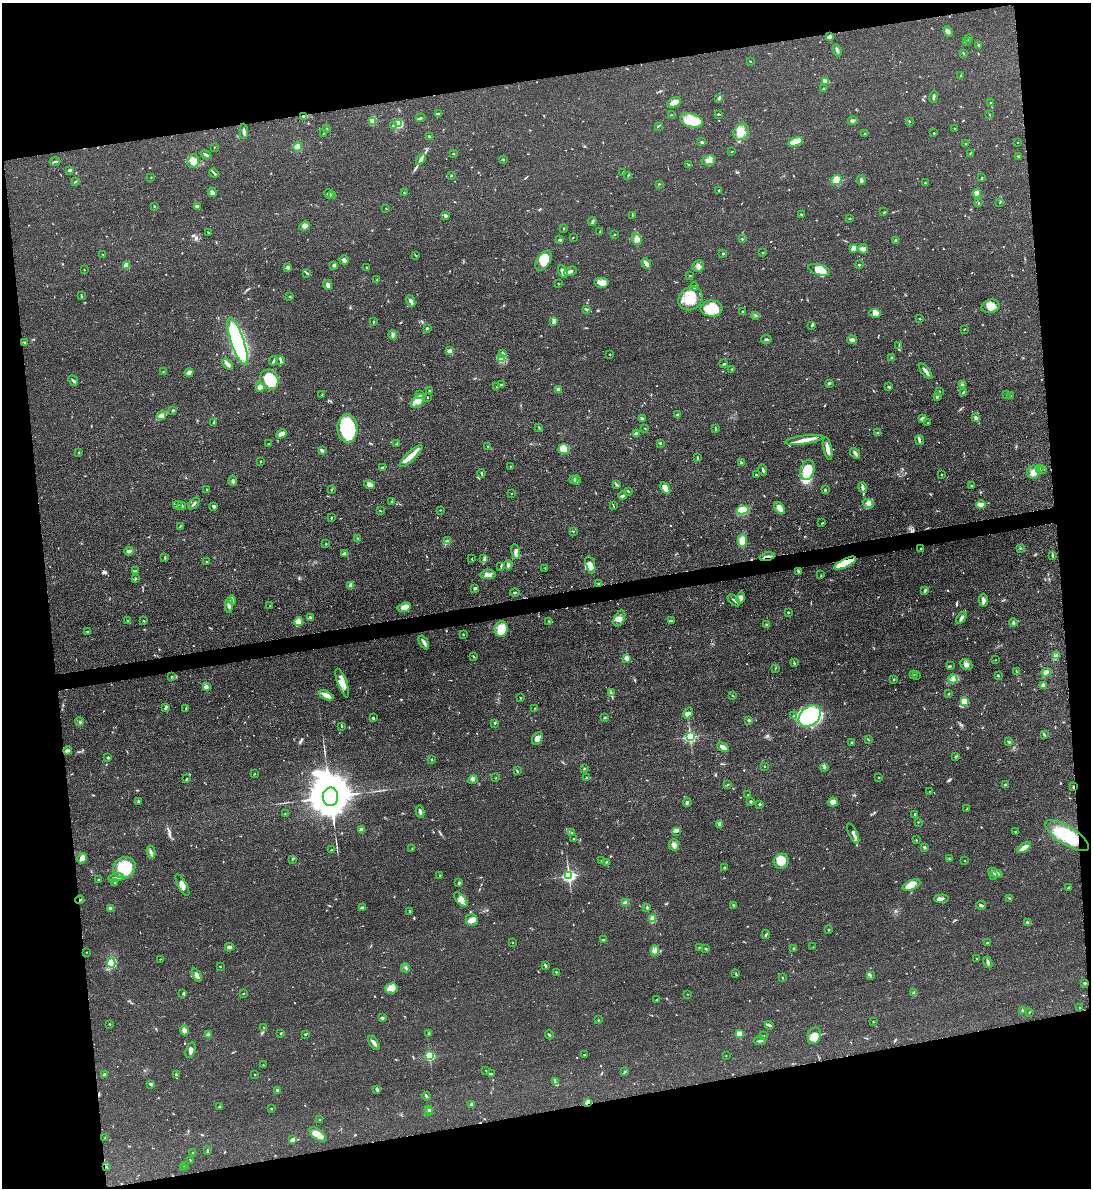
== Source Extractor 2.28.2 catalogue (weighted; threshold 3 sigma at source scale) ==
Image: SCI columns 141-4495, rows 12-4754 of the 4749 x 4766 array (HDU 1 of 3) = the unmasked area's bounding box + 8 px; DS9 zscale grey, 4 x 4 block average (1 PNG px = mean of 4 x 4 image px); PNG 1093 x 1190 px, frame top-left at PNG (2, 3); each listed source drawn as its Kron ellipse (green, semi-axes under 4 px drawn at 4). Shown black and unused: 22% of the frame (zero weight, under 3 of 4 exposures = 2% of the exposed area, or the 3 px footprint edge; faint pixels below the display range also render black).
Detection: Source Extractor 2.28.2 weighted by HDU 2 'WHT'. Background 0.0456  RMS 0.0053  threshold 0.0238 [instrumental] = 3 sigma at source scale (4.5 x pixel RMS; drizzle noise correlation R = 1.50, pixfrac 1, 0.05/0.05 arcsec/px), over >= 5 px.
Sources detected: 755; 5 too faint to see at this stretch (4 x 4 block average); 2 inside a brighter object's white glare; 6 cosmic-ray / hot-pixel residue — neither listed nor drawn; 12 coinciding with a brighter row at this scale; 38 inside a brighter listed object's ellipse — not listed separately; of the other 692, all 500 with FLUX_AUTO >= 1.36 (the completeness limit of this list) listed and drawn (192 fainter detections not listed), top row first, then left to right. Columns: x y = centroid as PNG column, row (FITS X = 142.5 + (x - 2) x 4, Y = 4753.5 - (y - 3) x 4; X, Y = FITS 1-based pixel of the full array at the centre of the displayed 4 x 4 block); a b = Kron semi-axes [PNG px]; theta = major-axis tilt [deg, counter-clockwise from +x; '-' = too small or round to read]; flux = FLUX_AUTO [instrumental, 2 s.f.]
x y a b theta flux
948 32 5 2 - 6.3
829 37 3 3 - 9.9
968 38 3 2 - 1.6
966 42 2 2 - 1.5
978 45 3 2 - 3.2
837 50 6 2 -70 8
963 53 2 2 - 1.7
750 61 2 2 - 1.4
961 75 2 2 - 3.3
825 81 4 3 - 14
824 89 3 2 - 5.2
934 97 6 2 80 8.6
718 99 3 2 - 3.8
674 102 7 4 27 21
990 103 2 2 - 2
439 113 4 2 - 3
719 114 3 2 - 2.2
671 115 2 2 - 2.4
990 115 2 2 - 1.4
303 116 4 2 - 7.4
421 118 5 2 - 4
691 120 12 6 -15 49
372 121 3 2 - 5.4
853 121 5 2 - 5
909 121 3 2 - 2.4
398 124 4 3 - 69
393 126 3 2 - 3.1
658 126 3 2 - 2.5
327 129 3 2 - 1.5
954 129 2 2 - 1.9
244 131 8 2 -86 8.7
741 132 9 7 49 30
323 133 2 2 - 1.6
865 133 2 2 - 1.5
934 133 2 2 - 2.5
429 137 3 2 - 4.4
702 142 3 2 - 4.5
796 142 7 4 18 53
1017 142 2 2 - 1.7
966 144 3 2 - 1.8
214 147 2 2 - 1.7
298 147 4 4 - 36
732 152 2 2 - 1.9
970 153 2 2 - 1.6
453 154 3 2 - 2
206 155 5 2 - 8.9
1018 156 2 2 - 3.5
421 159 6 3 47 9.1
503 159 3 2 - 2.2
709 160 7 4 13 16
193 161 7 5 70 29
55 162 5 2 - 4.7
688 164 2 2 - 2.8
69 170 4 2 - 6.2
623 172 2 2 - 1.7
214 173 5 2 - 4.9
628 175 2 2 - 1.5
451 176 2 2 - 3.2
151 177 2 2 - 2
982 178 3 2 - 2.5
837 180 5 4 - 43
861 180 5 2 - 7.5
75 181 3 2 - 2.4
925 182 2 2 - 1.6
659 184 2 2 - 1.4
719 190 2 2 - 3.4
212 192 5 2 - 12
404 193 2 2 - 2.1
977 193 4 4 - 21
329 194 5 3 - 9.1
333 195 2 2 - 1.6
1000 202 2 2 - 1.7
979 203 2 2 - 2
154 206 2 2 - 1.7
197 206 4 2 - 10
386 208 2 2 - 1.5
884 212 2 2 - 2
801 214 2 2 - 3.7
445 215 3 2 - 9
632 215 2 2 - 1.8
850 218 2 2 - 3.7
592 222 4 3 - 4.7
305 226 5 4 - 13
564 228 3 2 - 1.8
600 231 3 2 - 1.9
209 232 3 2 - 1.8
614 234 2 2 - 2.9
573 237 2 2 - 1.6
560 239 4 3 - 5.5
637 239 6 5 - 16
742 239 3 2 - 1.8
896 240 3 2 - 6.9
853 248 4 3 - 18
863 249 5 5 - 9.5
722 253 2 2 - 2
762 253 2 2 - 1.6
103 254 2 2 - 1.4
416 255 2 2 - 1.9
344 260 5 3 - 9.7
544 261 11 6 57 65
646 263 6 2 -51 22
126 265 2 2 - 99
334 265 2 2 - 33
859 265 2 2 - 10
698 266 6 5 - 14
288 267 2 2 - 35
366 268 3 2 - 1.9
84 270 2 2 - 2
819 270 11 5 -17 55
563 271 6 3 -68 12
571 271 7 2 24 8.9
307 273 2 2 - 2.7
690 275 2 2 - 2.1
377 280 2 2 - 2.8
602 283 7 5 0 22
558 284 2 2 - 2.1
328 285 5 4 - 12
694 287 4 2 - 4.6
81 295 3 2 - 2.6
290 297 3 2 - 2.8
690 298 13 11 39 65
411 301 6 2 -64 13
991 306 9 6 13 26
711 308 11 8 3 80
586 309 2 2 - 2
742 311 2 2 - 2.1
875 313 6 4 -11 13
755 315 3 2 - 3.6
920 319 3 2 - 2.4
553 321 4 3 - 6.5
374 322 3 2 - 2.6
812 325 3 2 - 3.3
427 329 2 2 - 2.3
964 329 3 2 - 1.6
393 335 4 2 - 8.1
766 339 5 2 - 5.1
852 340 5 3 - 9
238 342 25 6 -71 380
25 343 3 2 - 3.5
899 345 3 2 - 2
449 351 2 2 - 41
503 353 2 2 - 2.7
610 355 2 2 - 1.4
502 358 3 3 - 5.9
892 358 3 3 - 4.6
273 361 5 2 - 4.7
280 361 5 3 - 6.7
227 364 6 2 -51 27
724 364 3 2 - 3.9
732 369 2 2 - 1.6
163 371 2 2 - 1.8
925 371 9 3 -51 12
189 373 5 3 - 16
269 380 10 8 -57 100
73 381 5 2 - 4.3
829 383 4 2 - 5.1
501 385 2 2 - 5.3
962 385 2 2 - 2
260 387 5 4 - 20
497 387 4 2 - 3.1
889 387 3 2 - 3.2
558 389 3 2 - 3.1
429 391 3 2 - 2.3
939 392 2 2 - 2
963 392 4 2 - 3.5
420 394 3 2 - 2.9
322 395 2 2 - 2.4
1007 395 2 2 - 3.5
937 396 2 2 - 8.2
1010 396 3 2 - 1.7
428 397 2 2 - 1.4
418 401 8 5 47 21
173 410 3 2 - 3.5
677 414 4 2 - 3.1
161 416 4 2 - 7
923 418 3 3 - 16
976 418 3 3 - 9.2
642 419 3 2 - 2.4
928 422 2 2 - 3.2
213 423 3 3 - 3.9
539 427 2 2 - 1.7
347 428 14 10 -89 270
645 428 3 2 - 1.7
715 429 2 2 - 1.6
877 432 2 2 - 1.6
636 433 2 2 - 25
281 434 5 3 - 23
804 440 19 4 8 30
920 440 5 2 - 5.3
268 443 2 2 - 1.5
397 443 2 2 - 1.4
660 443 3 2 - 3
487 446 2 2 - 1.8
828 448 11 3 -78 20
564 449 5 5 - 47
322 450 3 2 - 6.2
79 452 2 2 - 8
855 453 6 2 -50 8.3
411 456 15 4 44 32
697 458 3 2 - 2.8
260 462 2 2 - 1.7
741 462 3 2 - 2.8
510 466 2 2 - 2
382 468 3 2 - 4.3
1039 468 2 2 - 2.4
1043 469 2 2 - 1.5
763 470 6 2 -72 5.2
807 470 10 6 75 77
1033 472 6 6 - 18
481 473 4 2 - 4.4
941 474 2 2 - 2
756 475 2 2 - 5.5
574 480 3 3 - 4
577 480 4 3 - 5.4
233 481 5 3 - 6.1
370 484 5 4 - 17
616 484 4 2 - 5.3
971 485 2 2 - 1.7
665 488 6 3 -60 31
862 488 5 3 - 6.7
207 489 2 2 - 1.4
332 490 2 2 - 1.7
825 490 2 2 - 3.3
628 491 3 2 - 2.8
511 493 2 2 - 1.8
623 496 4 3 - 5
391 501 2 2 - 1.9
868 503 6 4 -17 11
194 504 7 2 49 6.4
177 505 4 2 - 2.5
613 505 4 2 - 2.1
981 505 4 3 - 35
182 506 4 2 - 3.8
214 506 3 3 - 5.1
780 508 7 3 -53 31
440 510 2 2 - 1.6
743 510 6 4 13 79
380 511 2 2 - 1.6
331 518 3 2 - 2
822 523 2 2 - 2.4
180 526 2 2 - 1.5
573 531 2 2 - 1.4
358 539 2 2 - 1.6
742 540 7 4 86 30
447 541 3 2 - 4.5
326 544 2 2 - 1.9
1021 548 2 2 - 1.7
920 549 3 2 - 2.4
129 551 4 3 - 9.2
516 551 7 3 -78 11
344 553 2 2 - 2.2
1053 555 3 2 - 2.6
767 557 7 2 11 8.3
165 558 3 2 - 4.2
472 558 2 2 - 1.6
484 558 4 2 - 4.7
206 562 2 2 - 1.8
845 563 11 3 26 180
508 565 4 3 - 9.6
590 565 9 4 -74 26
501 566 3 2 - 2
545 568 2 2 - 1.4
135 571 3 2 - 2.7
798 571 3 2 - 3.9
488 575 8 3 3 20
821 575 3 2 - 2.1
135 579 2 2 - 4.8
598 584 2 2 - 3.1
351 585 2 2 - 20
475 588 3 2 - 5.9
925 590 4 2 - 4.5
515 592 5 2 - 3.2
741 598 6 4 78 16
232 600 5 3 - 7.9
734 600 7 2 -44 5.4
983 600 7 3 -88 9.4
229 605 7 3 88 15
270 606 2 2 - 1.9
404 607 6 4 17 23
788 612 2 2 - 6
310 617 3 3 - 3.8
619 618 8 5 62 17
961 618 7 3 56 7.3
128 621 3 2 - 2.6
144 621 3 2 - 1.6
549 621 2 2 - 2.1
672 621 3 3 - 6.4
298 622 4 4 - 28
1013 623 4 3 - 5
767 625 3 3 - 3.7
501 629 8 6 87 60
87 631 2 2 - 2.4
463 634 2 2 - 2.1
424 643 7 2 -61 14
1056 656 4 3 - 11
474 657 2 2 - 3.1
627 658 2 2 - 61
996 660 2 2 - 1.5
794 663 2 2 - 1.6
966 664 6 5 - 13
950 666 3 2 - 1.9
775 668 2 2 - 1.4
1016 671 2 2 - 1.4
1046 672 5 4 - 13
913 674 3 2 - 2.3
916 675 2 2 - 2.7
171 676 2 2 - 1.7
998 676 2 2 - 3.3
953 679 4 3 - 8
894 680 2 2 - 3.1
342 683 15 4 -69 31
1043 685 3 2 - 12
206 687 2 2 - 58
611 693 2 2 - 2.3
948 694 3 2 - 2.5
326 695 7 3 -27 29
733 696 2 2 - 1.7
520 698 3 2 - 1.9
964 702 3 3 - 51
165 707 3 2 - 4.1
186 708 2 2 - 3.5
534 708 2 2 - 1.4
688 713 6 3 52 15
794 716 2 2 - 1.9
810 716 12 9 42 330
605 717 3 2 - 3.2
373 718 3 2 - 4.5
749 720 2 2 - 6.5
79 722 5 2 - 3.2
495 723 2 2 - 7.2
341 726 2 2 - 1.8
1044 734 3 2 - 3.1
690 737 2 2 - 610
537 738 6 5 - 16
868 739 3 2 - 1.8
1009 742 3 2 - 3.8
851 743 2 2 - 1.6
723 747 6 4 -27 13
68 751 4 3 - 5.1
955 757 2 2 - 1.6
108 758 3 2 - 5.2
431 759 3 2 - 2.2
764 766 2 2 - 1.8
824 767 4 2 - 6.1
584 768 3 2 - 2.2
517 771 3 2 - 4.2
255 774 2 2 - 1.6
879 777 2 2 - 1.6
496 778 2 2 - 1.6
586 778 3 2 - 3
186 779 3 2 - 2.7
473 779 5 3 - 5.9
727 785 3 2 - 1.7
1005 785 3 2 - 3.8
1074 786 2 2 - 3.9
929 791 2 2 - 2.1
748 795 2 2 - 7.1
330 797 9 7 88 14000
138 801 3 2 - 3.4
751 801 2 2 - 16
687 802 4 3 - 4.9
833 802 5 4 - 14
760 804 2 2 - 13
967 808 3 2 - 2.2
420 812 6 2 -79 7.6
285 814 2 2 - 1.6
915 814 3 2 - 2.8
918 822 2 2 - 1.5
719 825 3 2 - 2.8
361 830 2 2 - 55
676 831 4 2 - 4.1
1015 831 2 2 - 1.9
572 833 2 2 - 1.7
853 834 11 2 -65 12
1067 836 25 9 -32 140
573 839 2 2 - 1.4
916 840 2 2 - 1.9
674 845 6 5 - 13
924 847 3 3 - 4.7
1024 848 7 3 32 26
412 849 2 2 - 1.4
332 850 2 2 - 1.5
151 852 6 2 -78 6.9
82 858 5 3 - 21
292 859 2 2 - 1.6
949 859 3 2 - 2.3
601 860 3 2 - 1.9
781 861 8 7 - 42
964 861 2 2 - 1.8
606 862 2 2 - 3
124 868 11 10 - 160
725 868 3 2 - 3.5
995 873 8 3 -23 16
440 875 2 2 - 1.6
569 876 2 2 - 840
994 876 2 2 - 2.1
116 878 7 2 9 11
99 879 3 2 - 1.7
114 882 2 2 - 2.3
459 883 3 2 - 4.9
182 885 12 3 -62 19
911 885 9 5 24 39
1068 887 3 2 - 2.1
1009 898 3 2 - 2.1
461 899 9 4 -48 18
941 899 7 3 3 6.8
80 900 4 2 - 5.5
626 903 3 3 - 13
733 905 3 2 - 2.7
981 905 4 2 - 5.9
647 907 2 2 - 2.3
110 908 2 2 - 27
362 908 3 2 - 6.8
410 911 3 2 - 5.8
653 919 4 3 - 21
472 920 6 5 - 16
1028 923 3 2 - 8.2
828 930 2 2 - 1.7
766 935 4 2 - 3.6
603 940 4 2 - 3.8
513 943 2 2 - 2.3
987 943 2 2 - 3.6
229 947 4 2 - 13
813 947 2 2 - 1.5
700 948 3 2 - 3.3
794 948 2 2 - 3.3
706 949 3 2 - 2
655 950 5 3 - 8.7
86 952 2 2 - 2.2
160 959 2 2 - 1.5
977 959 2 2 - 3.9
988 962 6 3 -65 7
111 963 4 4 - 98
545 965 3 2 - 5.3
220 967 2 2 - 1.5
406 968 4 2 - 3.8
556 972 2 2 - 1.9
736 974 2 2 - 1.9
197 975 7 3 -65 14
870 975 3 2 - 3.4
782 977 2 2 - 2
1085 983 2 2 - 16
392 988 6 5 - 37
243 993 2 2 - 1.9
914 993 4 3 - 7
183 994 3 2 - 2.7
687 994 2 2 - 1.6
657 999 4 2 - 2.3
1080 1008 3 2 - 1.6
1022 1010 2 2 - 2.8
1030 1012 2 2 - 1.4
382 1018 3 2 - 5.6
599 1020 2 2 - 2
873 1022 2 2 - 1.8
109 1024 2 2 - 2
769 1025 4 2 - 8.1
264 1028 3 2 - 1.9
184 1030 5 4 - 12
281 1033 3 2 - 2.5
305 1034 3 2 - 2.3
429 1034 2 2 - 2.2
740 1034 4 3 - 28
208 1035 3 2 - 5.7
549 1035 4 2 - 4.6
764 1036 2 2 - 1.4
814 1036 8 6 70 24
760 1041 6 2 3 5
374 1043 8 3 -55 11
191 1050 8 4 70 12
584 1055 3 2 - 2.5
429 1056 2 2 - 380
726 1056 2 2 - 3.1
263 1065 2 2 - 1.6
486 1070 2 2 - 1.6
624 1072 3 2 - 2.6
105 1074 2 2 - 2
491 1074 3 2 - 6.5
176 1075 4 2 - 5
255 1075 2 2 - 3.9
555 1081 3 2 - 2.7
151 1084 3 2 - 6.9
377 1089 3 2 - 4
277 1090 4 2 - 8.9
426 1096 4 2 - 6.7
587 1102 4 3 - 8
472 1104 2 2 - 34
220 1106 4 2 - 2.9
271 1108 2 2 - 2.7
428 1109 2 2 - 1.6
429 1112 3 2 - 2.1
320 1120 2 2 - 2.2
318 1134 10 5 -36 38
105 1138 2 2 - 1.7
293 1140 4 2 - 14
207 1150 3 2 - 4.4
193 1153 2 2 - 1.6
190 1160 2 2 - 2
186 1165 2 2 - 1.4
107 1167 2 2 - 2
184 1167 3 2 - 4.3
Overlapping masked pixels (flux is a lower limit): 6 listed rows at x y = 303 116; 767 557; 845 563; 1074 786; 80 900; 587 1102
Diffuse or blended objects may show on this block-average render without a row.